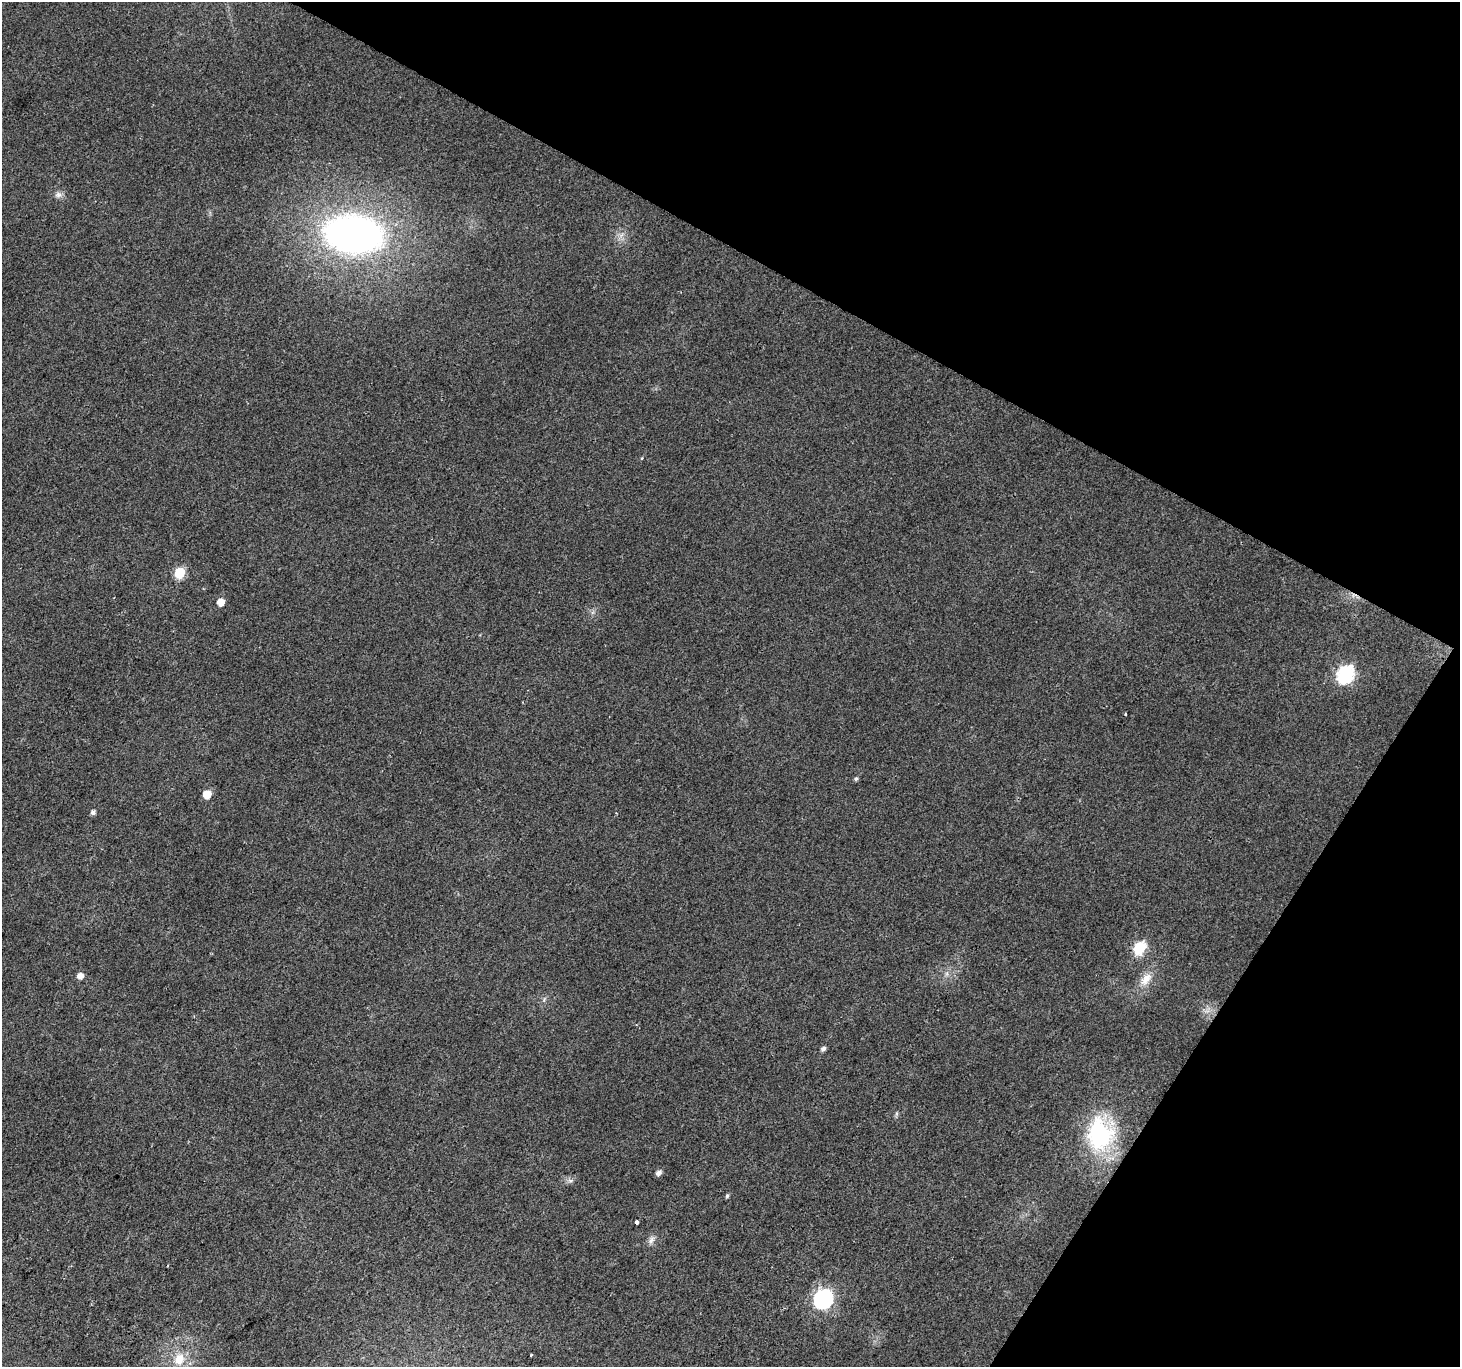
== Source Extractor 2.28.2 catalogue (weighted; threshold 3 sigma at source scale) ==
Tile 8 of 4 x 4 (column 4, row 2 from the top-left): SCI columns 4379-5836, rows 2993-4357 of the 5836 x 5917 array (HDU 1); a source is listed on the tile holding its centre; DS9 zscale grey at full resolution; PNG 1462 x 1369 px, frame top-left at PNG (2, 2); no overlay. Shown black and unused: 28% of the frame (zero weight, under 2 of 3 exposures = <1% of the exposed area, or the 3 px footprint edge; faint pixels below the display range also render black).
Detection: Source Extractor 2.28.2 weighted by HDU 2 'WHT'; one run over the whole footprint, this tile lists its part. Background 0.0281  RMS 0.0065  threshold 0.0291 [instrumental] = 3 sigma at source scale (4.5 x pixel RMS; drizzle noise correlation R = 1.50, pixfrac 1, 0.0396/0.0396 arcsec/px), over >= 5 px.
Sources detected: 21; all 21 listed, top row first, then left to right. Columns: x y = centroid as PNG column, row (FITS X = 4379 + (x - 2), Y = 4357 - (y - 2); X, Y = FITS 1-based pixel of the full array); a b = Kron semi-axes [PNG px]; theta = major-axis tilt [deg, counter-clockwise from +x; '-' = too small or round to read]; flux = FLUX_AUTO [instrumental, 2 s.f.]
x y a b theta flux
58 195 9 8 - 2.7
354 234 46 29 -6 300
179 573 6 6 - 36
220 602 6 5 - 7.5
1345 674 8 7 - 170
1125 714 3 2 - 1
856 778 6 5 - 1.2
207 794 6 5 - 12
93 812 5 5 - 2.1
1139 948 7 6 - 60
80 976 5 5 - 4.4
1146 979 21 11 50 8.7
823 1049 5 4 - 2.1
1100 1134 42 33 -85 62
659 1173 6 5 - 2.9
570 1180 9 4 8 1.6
727 1196 5 4 - 1.1
636 1222 4 3 - 3.2
651 1240 9 6 50 2.6
823 1299 8 7 - 220
179 1359 17 14 70 12